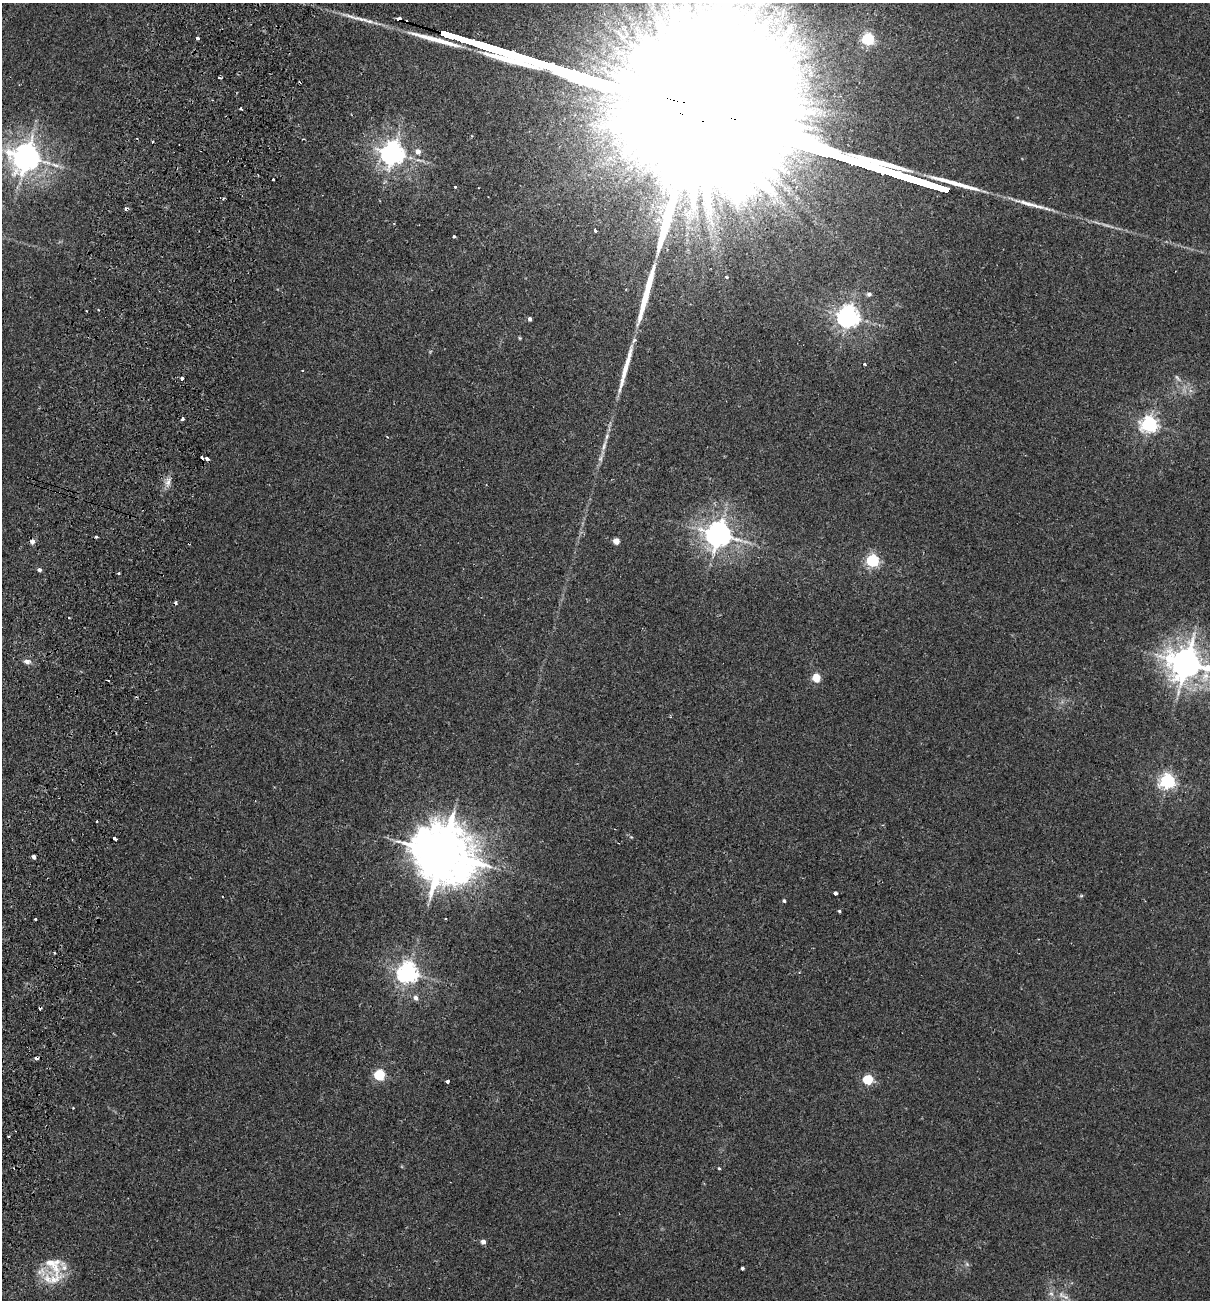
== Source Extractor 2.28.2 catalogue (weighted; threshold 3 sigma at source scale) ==
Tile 7 of 4 x 4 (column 3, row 2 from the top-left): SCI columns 2722-3929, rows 2614-3911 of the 5318 x 5231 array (HDU 1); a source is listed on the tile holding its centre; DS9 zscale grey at full resolution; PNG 1212 x 1302 px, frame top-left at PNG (2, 3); no overlay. Shown black and unused: <1% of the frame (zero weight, under 2 of 3 exposures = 3% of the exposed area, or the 3 px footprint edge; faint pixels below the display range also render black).
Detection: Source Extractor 2.28.2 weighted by HDU 2 'WHT'; one run over the whole footprint, this tile lists its part. Background 0.0243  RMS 0.0061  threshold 0.0275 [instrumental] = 3 sigma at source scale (4.5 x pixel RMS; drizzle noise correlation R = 1.50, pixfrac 1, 0.05/0.05 arcsec/px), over >= 5 px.
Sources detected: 79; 2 inside a brighter object's white glare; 14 cosmic-ray / hot-pixel residue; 6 long thin detections or spike segments (spike, bleed or trail) — not listed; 2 inside a brighter listed object's ellipse — not listed separately; the other 55 listed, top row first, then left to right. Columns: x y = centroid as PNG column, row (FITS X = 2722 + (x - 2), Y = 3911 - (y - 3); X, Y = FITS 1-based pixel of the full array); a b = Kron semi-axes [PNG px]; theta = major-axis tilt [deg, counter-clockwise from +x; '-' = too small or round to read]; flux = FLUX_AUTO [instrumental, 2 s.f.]
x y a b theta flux
399 19 4 4 - 15
449 35 16 3 -16 3000
197 38 3 3 - 2.4
868 39 6 5 - 97
220 78 3 2 - 1.1
241 109 3 3 - 1.7
418 151 6 5 - 3.8
393 153 7 7 - 560
26 157 8 8 - 910
273 179 3 3 - 2
455 187 3 3 - 1.5
688 213 12 4 41 3.1
595 230 3 3 - 4.2
454 236 3 3 - 3
727 277 4 3 - 1.1
869 294 5 5 - 1.9
848 316 7 7 - 460
530 319 4 3 - 1.6
864 364 3 3 - 1.1
182 378 3 3 - 3
1177 378 12 4 -53 1.7
1149 424 6 6 - 220
604 446 20 5 73 4.5
207 459 4 3 - 4.1
168 482 13 6 66 3.5
718 534 8 8 - 720
616 541 4 4 - 8.2
872 560 6 5 - 110
39 570 4 4 - 1.8
119 573 3 3 - 1.2
68 618 3 3 - 1.1
27 661 8 6 -17 2.4
1186 663 11 9 -13 1200
816 678 11 9 -85 6.4
1167 781 6 6 - 170
97 821 3 2 - 1
115 839 4 3 - 3.8
442 853 18 15 -33 3800
34 857 4 3 - 2.3
835 893 4 3 - 3.7
1081 896 6 4 18 0.71
784 901 4 3 - 1
839 911 4 3 - 0.77
35 919 3 2 - 0.83
407 972 7 7 - 380
415 998 6 6 - 2.4
379 1075 5 5 - 61
868 1079 5 5 - 41
447 1081 4 3 - 1.3
719 1168 3 3 - 0.64
483 1242 4 4 - 3.1
53 1264 35 20 -45 18
967 1264 5 5 - 1.1
742 1268 3 3 - 1.1
1063 1296 22 6 -29 5.2
Overlapping masked pixels (flux is a lower limit): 2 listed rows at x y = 399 19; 449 35
Isophote crosses this tile's border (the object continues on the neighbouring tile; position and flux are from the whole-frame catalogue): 1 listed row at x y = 1186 663